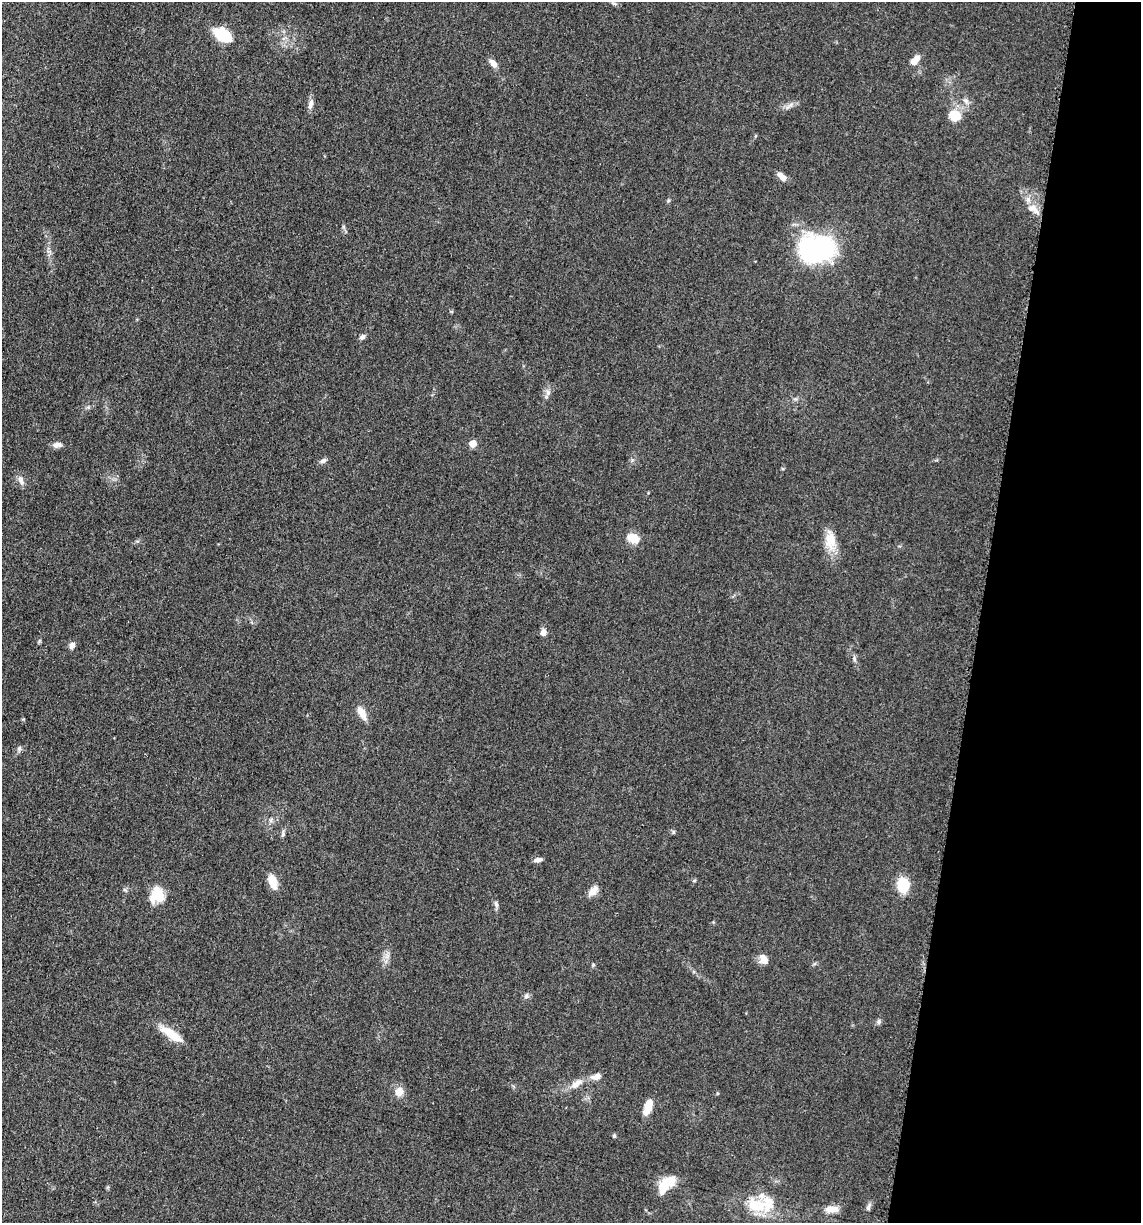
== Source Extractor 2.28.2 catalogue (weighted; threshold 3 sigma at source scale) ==
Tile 8 of 4 x 4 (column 4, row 2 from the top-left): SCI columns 3663-4801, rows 2465-3685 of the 4978 x 4921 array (HDU 1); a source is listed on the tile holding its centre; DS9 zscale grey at full resolution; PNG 1143 x 1225 px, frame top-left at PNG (2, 2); no overlay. Shown black and unused: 14% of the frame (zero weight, under 3 of 5 exposures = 4% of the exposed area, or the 3 px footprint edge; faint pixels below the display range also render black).
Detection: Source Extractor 2.28.2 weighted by HDU 2 'WHT'; one run over the whole footprint, this tile lists its part. Background 0.0561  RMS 0.0058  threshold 0.0263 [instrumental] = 3 sigma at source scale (4.5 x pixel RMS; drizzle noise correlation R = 1.50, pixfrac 1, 0.05/0.05 arcsec/px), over >= 5 px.
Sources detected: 47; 1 inside a brighter object's white glare — not listed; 2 inside a brighter listed object's ellipse — not listed separately; the other 44 listed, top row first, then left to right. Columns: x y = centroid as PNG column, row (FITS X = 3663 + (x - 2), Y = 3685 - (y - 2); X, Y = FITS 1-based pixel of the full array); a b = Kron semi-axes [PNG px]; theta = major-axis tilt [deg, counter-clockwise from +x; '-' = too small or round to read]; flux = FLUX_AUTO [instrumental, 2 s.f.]
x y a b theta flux
614 4 6 4 -2 0.95
223 35 13 8 -34 33
915 60 13 7 45 5.1
493 63 12 7 -46 3.2
311 104 13 6 76 2.7
955 115 11 9 -30 13
782 177 12 6 -40 4.4
1031 208 13 9 19 4.6
818 249 36 25 0 92
362 337 7 5 42 1.8
548 392 8 6 -70 2
473 443 5 5 - 9.5
57 445 13 7 5 2.5
323 461 9 6 31 1.8
21 481 13 6 -72 2.5
633 538 11 8 -28 11
830 541 26 14 -86 10
543 633 6 5 - 3.6
39 641 6 4 71 0.72
72 645 7 6 - 2.8
362 713 18 7 -60 5.3
19 748 8 6 88 1.4
673 832 6 4 73 0.72
283 833 11 3 81 1.2
538 860 10 5 13 2.3
272 882 18 9 -71 6.8
903 885 12 9 -85 21
593 891 15 9 50 4.2
157 893 23 14 -67 11
496 904 9 5 -74 1.6
764 959 13 9 -68 4.1
593 965 5 5 - 0.69
526 996 6 6 - 1.3
879 1022 7 6 - 1.4
171 1034 32 9 -33 11
596 1076 14 8 17 3.8
576 1084 18 8 33 5.6
399 1091 9 8 - 5.6
648 1107 18 7 71 9.2
614 1136 5 4 - 0.98
667 1182 21 14 18 10
756 1205 31 19 -17 19
868 1207 12 5 68 1.6
832 1209 19 8 3 4.9